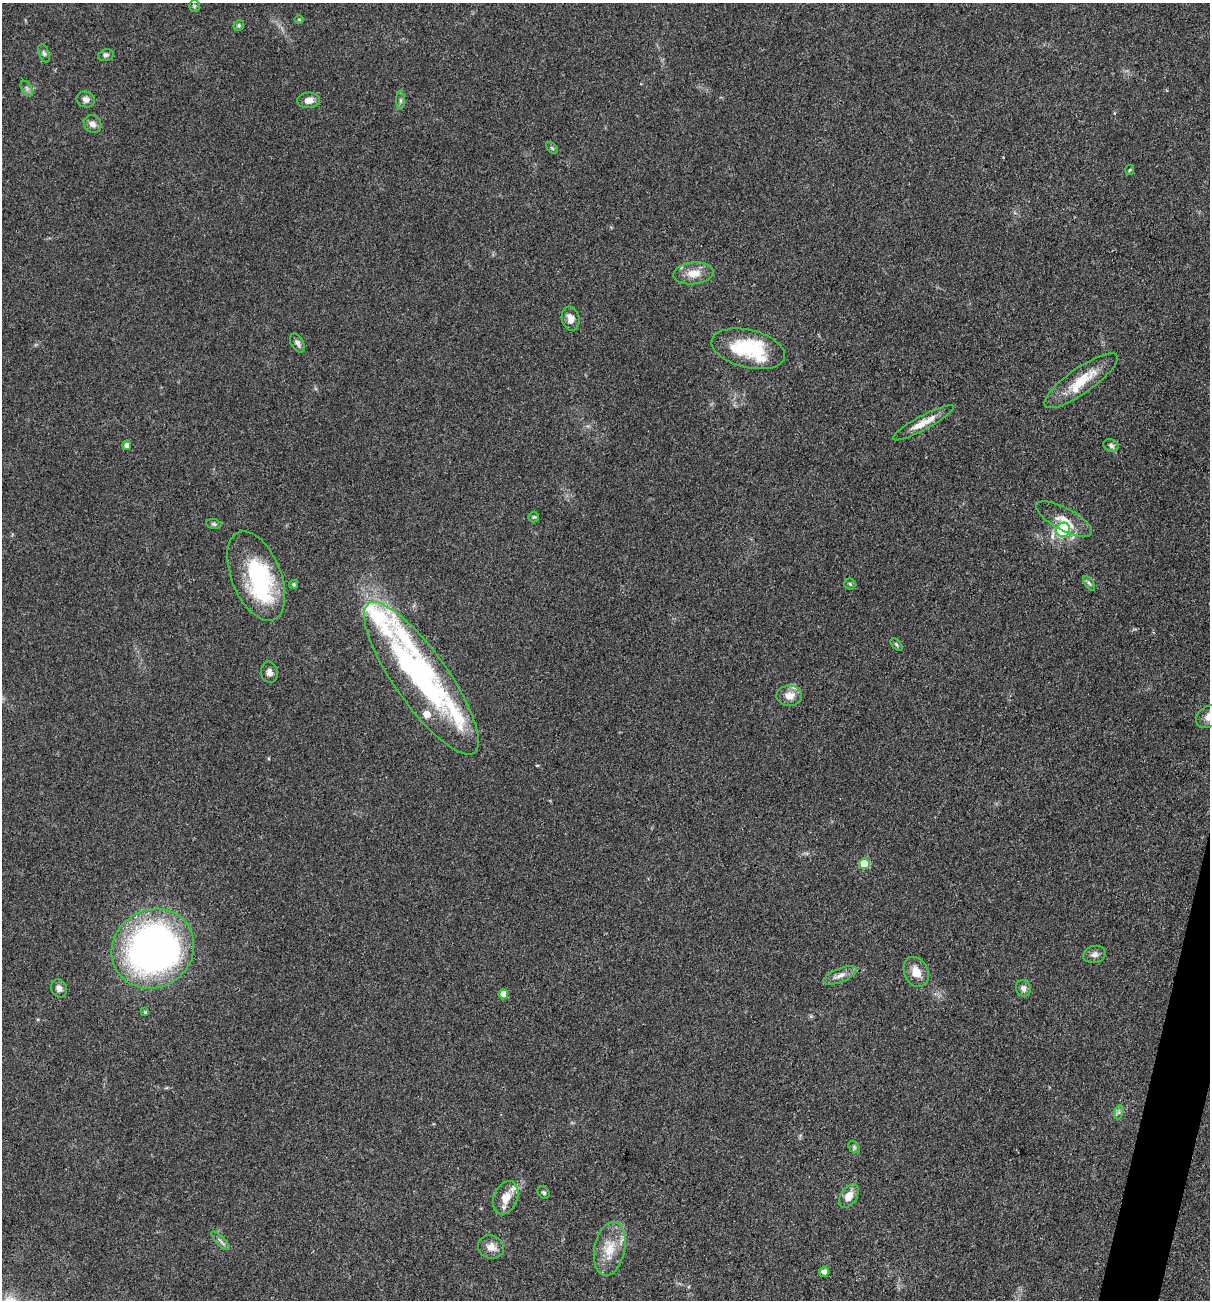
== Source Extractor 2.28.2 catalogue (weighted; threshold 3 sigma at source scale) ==
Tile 6 of 4 x 4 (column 2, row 2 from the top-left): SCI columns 1462-2669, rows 2598-3895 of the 5213 x 5194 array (HDU 1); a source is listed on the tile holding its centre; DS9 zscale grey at full resolution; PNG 1212 x 1302 px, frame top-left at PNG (2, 3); each listed source drawn as its Kron ellipse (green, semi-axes under 4 px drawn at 4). Shown black and unused: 1% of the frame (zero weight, under 3 of 4 exposures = <1% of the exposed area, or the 3 px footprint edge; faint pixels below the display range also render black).
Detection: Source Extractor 2.28.2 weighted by HDU 2 'WHT'; one run over the whole footprint, this tile lists its part. Background 0.0969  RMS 0.006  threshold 0.0271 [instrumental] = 3 sigma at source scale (4.5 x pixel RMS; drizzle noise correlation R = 1.50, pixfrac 1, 0.05/0.05 arcsec/px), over >= 5 px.
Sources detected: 61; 2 inside a brighter object's white glare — neither listed nor drawn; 8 inside a brighter listed object's ellipse — not listed separately; the other 51 listed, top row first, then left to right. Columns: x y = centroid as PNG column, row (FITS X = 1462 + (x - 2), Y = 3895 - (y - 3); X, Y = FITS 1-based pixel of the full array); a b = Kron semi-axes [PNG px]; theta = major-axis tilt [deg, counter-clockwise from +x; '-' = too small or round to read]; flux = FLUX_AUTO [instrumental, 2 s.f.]
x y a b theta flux
194 6 5 5 - 0.87
299 20 5 3 - 0.56
239 25 5 5 - 1.1
44 53 10 5 -71 1.5
106 55 8 5 15 1.6
27 89 8 5 -59 1.5
86 99 9 8 - 3.2
309 100 11 7 2 4.4
400 100 9 4 90 1.3
93 124 9 8 - 3.5
552 148 7 4 -45 0.84
1129 170 5 3 - 0.63
693 273 20 11 6 8.3
571 319 12 8 -78 4.8
297 343 10 6 -60 2.5
748 349 38 19 -13 44
1081 381 44 12 35 19
923 423 34 7 28 9
127 445 4 4 - 2.9
1111 445 8 6 -25 1.8
534 517 5 5 - 0.76
1064 519 31 11 -28 9.6
214 524 8 5 -11 1.2
1063 530 7 6 - 39
256 576 47 24 -68 65
1089 583 8 4 -53 1.3
294 584 4 4 - 0.95
850 584 5 5 - 0.99
896 645 7 4 -46 1
269 672 10 8 -81 2.8
421 678 91 27 -55 110
789 696 13 10 1 6.3
1209 716 14 10 34 4.8
864 864 5 5 - 20
153 949 42 39 35 290
1095 954 11 8 13 3
916 972 16 12 -65 7.8
840 975 17 7 22 4.2
59 988 9 7 -61 2.8
1023 988 8 7 - 2.8
503 994 5 5 - 6.3
145 1012 4 4 - 0.88
1119 1112 7 4 71 1.4
854 1147 6 5 - 1.2
544 1192 7 5 -44 1.1
849 1196 13 8 57 6
506 1198 17 11 68 8.3
220 1241 12 3 -45 1.5
491 1247 13 11 -20 5.2
610 1249 27 15 79 15
824 1272 5 5 - 2.4
Isophote crosses this tile's border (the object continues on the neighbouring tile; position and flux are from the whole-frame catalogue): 1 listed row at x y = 1209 716